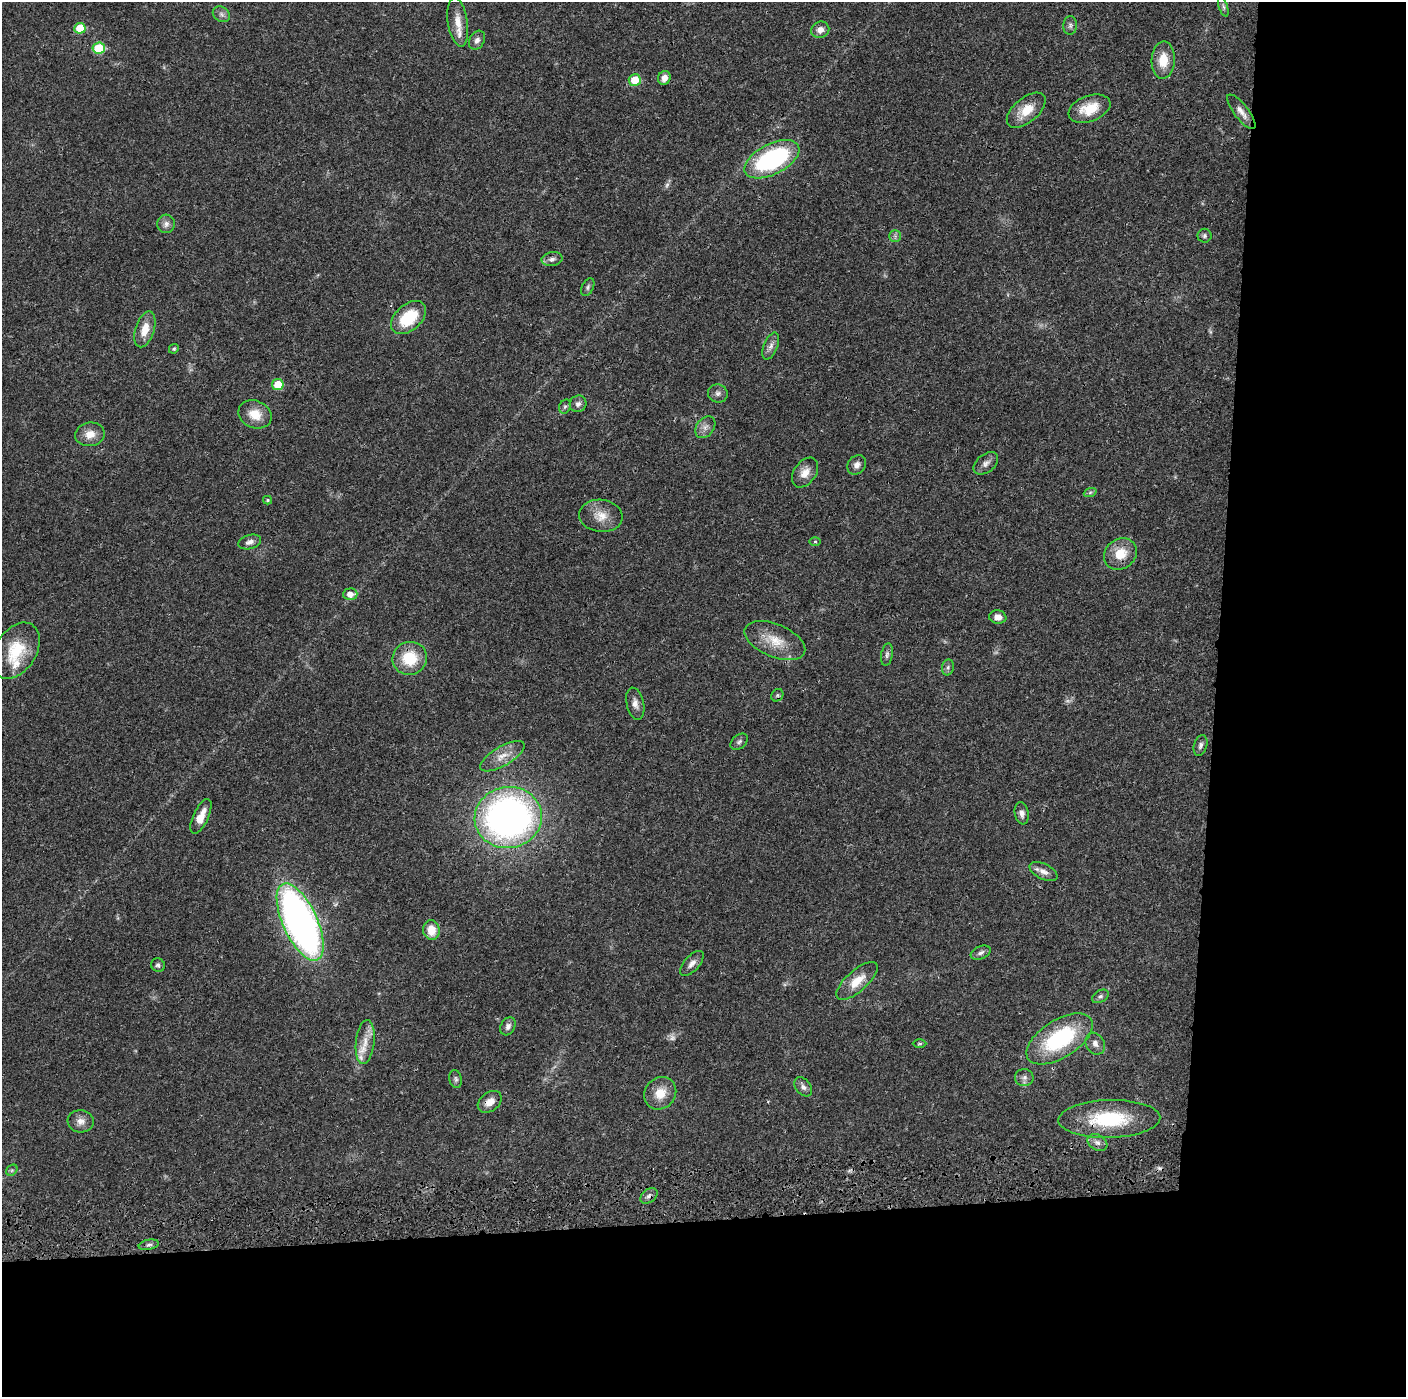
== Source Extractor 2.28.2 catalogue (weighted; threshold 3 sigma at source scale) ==
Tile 9 of 3 x 3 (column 3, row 3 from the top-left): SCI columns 2822-4225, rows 118-1512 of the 4236 x 4418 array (HDU 1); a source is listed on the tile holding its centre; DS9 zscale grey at full resolution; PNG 1408 x 1399 px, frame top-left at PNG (2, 2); each listed source drawn as its Kron ellipse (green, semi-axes under 4 px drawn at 4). Shown black and unused: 24% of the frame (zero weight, under 3 of 4 exposures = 6% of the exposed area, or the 3 px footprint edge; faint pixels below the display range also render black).
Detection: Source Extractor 2.28.2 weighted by HDU 2 'WHT'; one run over the whole footprint, this tile lists its part. Background 0.0183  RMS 0.0022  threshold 0.00972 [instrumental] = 3 sigma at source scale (4.5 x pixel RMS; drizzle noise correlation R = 1.50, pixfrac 1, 0.05/0.05 arcsec/px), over >= 5 px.
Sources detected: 88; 5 too faint to see at this stretch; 1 cosmic-ray / hot-pixel residue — neither listed nor drawn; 3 inside a brighter listed object's ellipse — not listed separately; the other 79 listed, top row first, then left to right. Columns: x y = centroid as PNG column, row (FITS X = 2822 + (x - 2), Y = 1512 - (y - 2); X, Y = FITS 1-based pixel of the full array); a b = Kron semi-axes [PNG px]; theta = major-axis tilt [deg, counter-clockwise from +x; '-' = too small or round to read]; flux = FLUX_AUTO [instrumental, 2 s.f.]
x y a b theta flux
1223 7 10 4 -72 0.48
221 14 9 7 -33 0.76
458 22 24 10 -81 2.9
1070 25 9 7 86 0.67
80 28 5 5 - 6
820 30 9 8 - 1.6
477 40 10 7 61 1
99 48 6 5 - 9.3
1163 60 19 11 87 4.2
664 78 7 6 - 1.5
635 80 6 5 - 4.6
1089 109 22 13 20 5
1026 110 23 12 40 4.4
1241 112 21 7 -52 1.7
772 159 30 15 27 31
166 224 9 9 - 1.1
895 236 6 5 - 0.49
1204 236 7 7 - 0.5
552 259 10 7 9 0.89
588 287 9 6 63 0.53
409 318 20 13 41 8.9
145 329 18 9 72 3.3
771 346 14 7 68 1.2
174 349 5 4 - 0.3
278 384 6 5 - 4.8
718 393 10 9 - 0.88
578 404 8 8 - 0.9
565 407 7 5 67 0.47
255 414 17 13 -22 3.7
705 427 12 8 51 1.2
90 434 15 11 9 2.4
986 463 14 9 38 1.2
857 465 10 8 47 1.2
805 472 17 11 55 2.2
1090 493 6 4 20 0.38
268 500 4 4 - 0.23
601 516 21 16 -7 3.5
250 542 12 7 16 1.1
815 542 6 4 0 0.3
1120 554 17 15 37 4.5
350 594 7 6 - 1.8
998 617 8 7 - 1.6
775 641 32 16 -23 5.4
16 651 31 20 58 8.8
887 655 11 5 81 0.71
410 658 17 16 - 7.4
948 667 8 6 75 0.55
777 695 7 5 46 0.44
635 704 16 8 -77 1.5
739 742 10 6 40 0.62
1200 745 11 6 73 0.74
502 756 25 9 30 2.8
1022 813 11 7 -79 1.1
201 816 19 7 65 2.8
508 817 34 30 11 100
1043 872 15 7 -25 1.5
300 922 42 17 -65 110
431 930 10 8 -80 3.5
981 953 10 6 23 0.8
692 963 15 7 48 1.4
158 965 7 6 - 0.57
857 981 26 10 41 4
1100 996 9 6 30 0.59
508 1026 9 7 62 0.87
1060 1039 37 19 32 21
365 1042 22 9 84 3.2
920 1044 7 3 1 0.28
1095 1044 11 9 -59 1.2
1024 1078 9 8 - 0.95
456 1079 9 6 -75 0.55
803 1087 11 7 -51 1
660 1093 17 15 51 3.8
490 1102 13 9 38 2
1109 1119 51 19 1 16
81 1121 13 11 -6 1.6
1097 1142 10 7 -31 1.1
12 1170 6 5 - 0.35
649 1196 9 6 36 0.81
149 1245 10 5 11 0.59
Overlapping masked pixels (flux is a lower limit): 4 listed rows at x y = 300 922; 490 1102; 1109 1119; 649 1196